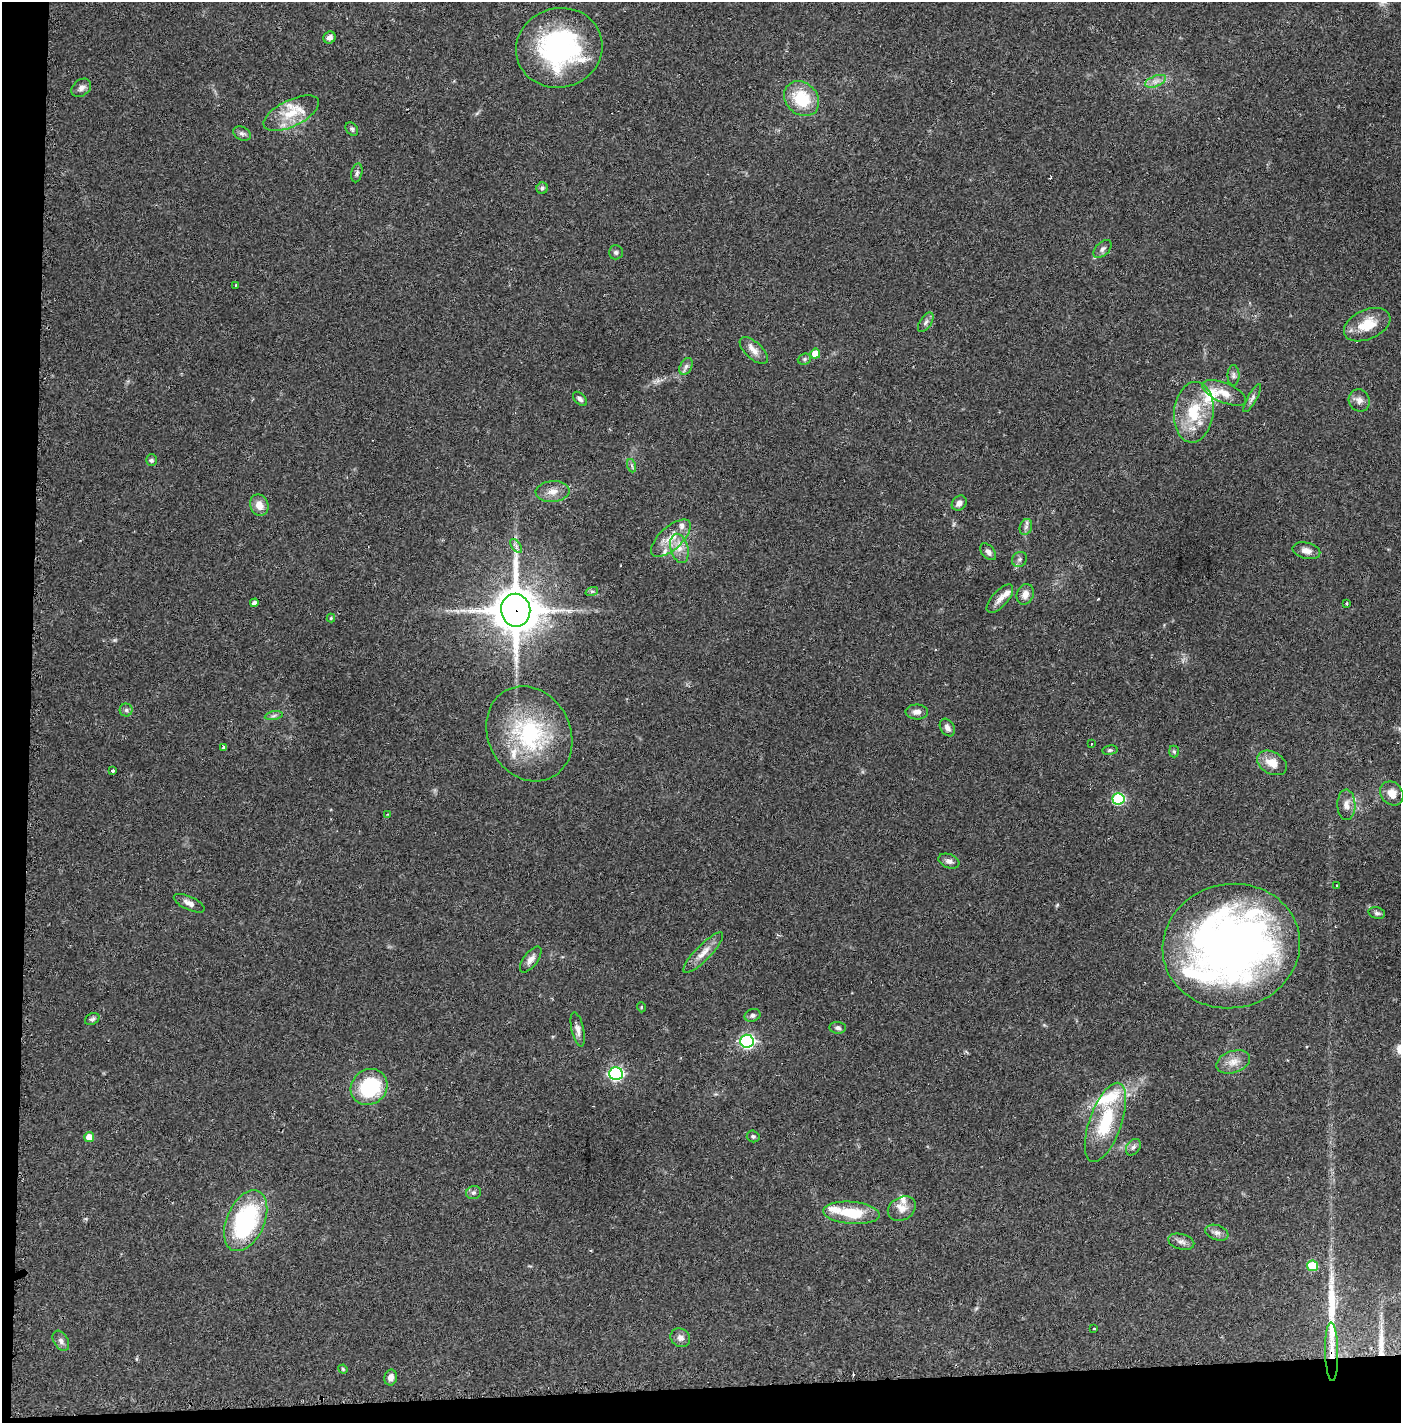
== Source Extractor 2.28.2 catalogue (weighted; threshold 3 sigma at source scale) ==
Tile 7 of 3 x 3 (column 1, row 3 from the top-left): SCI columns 20-1418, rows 1-1421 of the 4249 x 4272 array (HDU 1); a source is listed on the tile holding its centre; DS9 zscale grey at full resolution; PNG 1403 x 1425 px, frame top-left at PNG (2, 2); each listed source drawn as its Kron ellipse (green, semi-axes under 4 px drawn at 4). Shown black and unused: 4% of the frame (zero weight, under 2 of 3 exposures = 1% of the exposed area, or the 3 px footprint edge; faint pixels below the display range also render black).
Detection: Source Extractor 2.28.2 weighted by HDU 2 'WHT'; one run over the whole footprint, this tile lists its part. Background 0.0701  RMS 0.0061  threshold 0.0275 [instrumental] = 3 sigma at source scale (4.5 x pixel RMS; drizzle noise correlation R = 1.50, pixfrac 1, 0.05/0.05 arcsec/px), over >= 5 px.
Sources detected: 107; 2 cosmic-ray / hot-pixel residue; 2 long thin detections or spike segments (spike, bleed or trail) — neither listed nor drawn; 11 inside a brighter listed object's ellipse — not listed separately; the other 92 listed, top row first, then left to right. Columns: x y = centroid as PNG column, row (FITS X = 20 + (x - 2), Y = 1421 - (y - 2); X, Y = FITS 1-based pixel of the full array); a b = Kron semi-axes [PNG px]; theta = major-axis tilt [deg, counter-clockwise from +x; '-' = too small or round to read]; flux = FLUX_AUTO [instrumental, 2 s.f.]
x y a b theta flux
330 38 6 6 - 2.4
559 48 43 39 16 97
1155 81 11 5 21 2.9
81 88 11 8 38 2.7
802 99 19 15 -45 25
291 113 30 13 26 16
352 129 7 5 -53 1.2
242 133 9 6 -24 1.9
357 173 9 5 77 1.6
542 188 6 5 - 1.2
1103 249 11 6 45 2.1
616 252 7 7 - 1.3
235 285 3 2 - 0.61
926 322 11 5 56 2
1367 325 24 14 24 15
754 350 17 8 -43 5
815 354 5 5 - 9.5
804 359 7 5 21 1.2
686 366 9 6 63 2
1233 375 10 6 90 1.8
1224 393 23 10 -23 7.6
1252 398 16 4 60 2.2
580 399 8 5 -46 1.9
1359 400 11 10 - 3.5
1194 412 30 19 84 26
151 460 5 5 - 1.4
632 466 7 4 -71 1.1
553 492 17 10 4 5.9
959 503 8 6 46 2.7
259 505 11 9 -68 6
1026 527 8 6 70 1.8
671 538 25 11 42 10
516 546 8 4 -55 1.6
679 548 15 9 -75 5.9
1306 551 14 8 -14 4
988 552 10 6 -49 2.5
1020 559 8 7 - 1.8
592 591 6 4 17 0.99
1025 594 11 8 69 4.5
1000 599 18 8 48 4.4
254 603 4 4 - 1.9
1347 603 4 3 - 2.3
516 610 16 14 -80 2300
331 618 4 4 - 0.79
126 710 6 6 - 1.5
917 712 11 7 -2 3.2
274 716 9 4 9 1.4
947 727 9 6 -57 2.6
529 734 49 41 -61 67
1091 744 2 2 - 0.62
224 747 4 3 - 1.6
1110 750 7 5 9 1
1174 751 6 5 - 0.94
1272 763 16 11 -30 8.2
113 771 3 3 - 2.4
1392 793 13 10 -50 5.5
1118 799 6 6 - 59
1346 805 15 9 -88 4.5
388 814 3 3 - 0.53
949 861 11 7 -20 2.4
1336 886 3 2 - 0.71
189 903 16 6 -25 3.7
1377 913 8 5 -15 1.5
1231 946 69 62 12 400
703 953 27 7 46 6.9
531 959 15 7 53 3.8
641 1007 5 3 - 0.49
752 1015 8 6 21 1.8
92 1019 8 5 28 1.4
838 1028 8 6 -4 1.7
578 1029 17 6 -77 3.3
747 1041 7 6 - 140
1233 1062 17 11 18 6.3
616 1074 7 6 - 120
369 1087 19 17 40 42
1105 1122 42 16 70 33
753 1136 6 6 - 1.1
89 1137 5 5 - 6.6
1133 1147 9 6 54 2.1
474 1193 7 6 - 1.6
902 1209 15 11 31 5
851 1213 28 11 -5 21
246 1221 32 19 66 72
1217 1233 12 7 -20 2.7
1181 1242 13 7 -14 2.9
1312 1266 5 5 - 21
1094 1329 3 3 - 1
680 1338 10 9 - 3
61 1341 11 7 -58 2.4
1332 1352 29 6 -89 7.7
343 1369 5 4 - 0.72
391 1377 8 6 79 3.7
Overlapping masked pixels (flux is a lower limit): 2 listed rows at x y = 516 610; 1332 1352